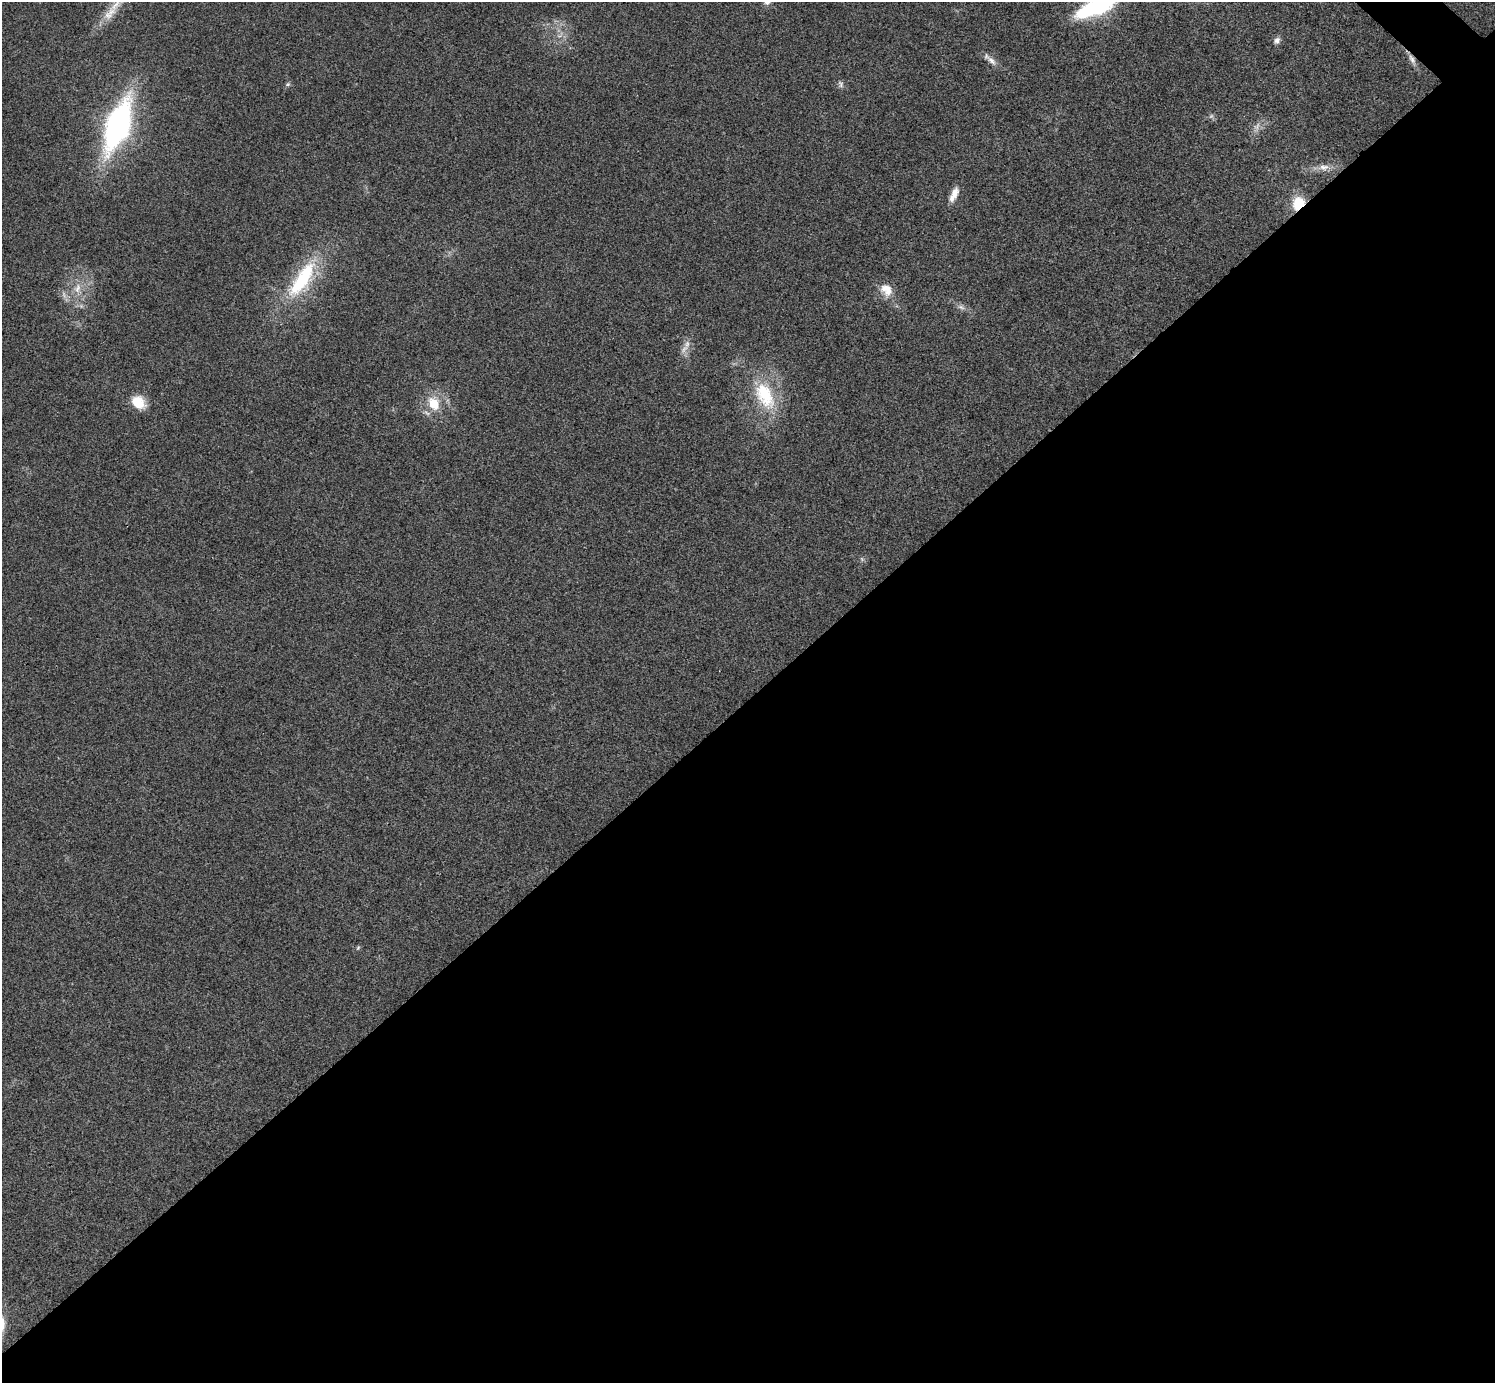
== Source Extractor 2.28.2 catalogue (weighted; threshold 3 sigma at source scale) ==
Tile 15 of 4 x 4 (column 3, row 4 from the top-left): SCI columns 2994-4486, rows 301-1681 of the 5983 x 5983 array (HDU 1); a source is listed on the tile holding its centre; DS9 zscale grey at full resolution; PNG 1497 x 1385 px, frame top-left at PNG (2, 2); no overlay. Shown black and unused: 50% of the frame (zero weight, under 3 of 4 exposures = <1% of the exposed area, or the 3 px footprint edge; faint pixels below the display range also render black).
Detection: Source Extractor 2.28.2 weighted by HDU 2 'WHT'; one run over the whole footprint, this tile lists its part. Background 0.0222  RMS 0.0054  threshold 0.0242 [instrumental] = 3 sigma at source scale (4.5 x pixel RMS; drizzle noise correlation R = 1.50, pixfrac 1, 0.05/0.05 arcsec/px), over >= 5 px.
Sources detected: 28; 4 too faint to see at this stretch — not listed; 2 inside a brighter listed object's ellipse — not listed separately; the other 22 listed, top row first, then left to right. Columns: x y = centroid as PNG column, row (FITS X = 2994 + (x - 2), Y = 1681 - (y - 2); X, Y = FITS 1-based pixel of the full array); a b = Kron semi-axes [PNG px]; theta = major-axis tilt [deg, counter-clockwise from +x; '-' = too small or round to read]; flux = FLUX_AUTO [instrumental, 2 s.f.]
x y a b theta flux
115 5 27 10 43 10
1096 6 45 16 25 58
560 35 14 6 38 3.1
1277 41 9 8 - 2.5
1412 59 19 6 -63 3.5
992 61 18 7 -45 3.7
288 84 7 5 16 1.1
841 84 10 7 -76 1.8
118 125 41 17 70 180
1324 167 17 9 3 5.3
954 194 21 8 64 5.8
1298 204 13 11 58 16
302 279 62 21 57 48
77 289 17 11 -90 8.3
886 290 19 15 -59 8.4
81 306 7 6 - 1.6
961 307 12 6 -21 2.5
684 349 16 8 51 4.2
765 395 42 26 -65 36
138 402 18 13 -42 12
434 403 12 10 -65 14
358 948 7 5 68 0.82
Overlapping masked pixels (flux is a lower limit): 2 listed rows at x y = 1412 59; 1298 204
Isophote crosses this tile's border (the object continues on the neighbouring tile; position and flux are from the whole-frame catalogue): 2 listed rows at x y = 115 5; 1096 6